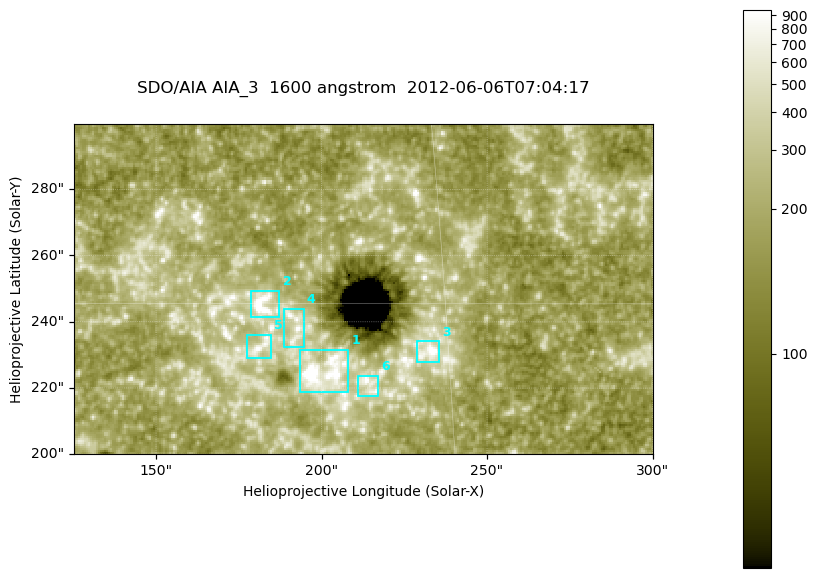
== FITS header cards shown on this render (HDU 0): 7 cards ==
TELESCOP= 'SDO/AIA '
INSTRUME= 'AIA_3   '
WAVELNTH=                 1600
WAVEUNIT= 'angstrom'
DATE-OBS= '2012-06-06T07:04:17.12'
CTYPE1  = 'HPLN-TAN'
CTYPE2  = 'HPLT-TAN'

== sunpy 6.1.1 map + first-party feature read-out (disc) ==
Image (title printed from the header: SDO/AIA AIA_3  1600 angstrom  2012-06-06T07:04:17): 287 x 164 px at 0.609 arcsec/px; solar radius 946 arcsec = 1552 px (partial field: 0.6% of the solar disc is inside the frame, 100% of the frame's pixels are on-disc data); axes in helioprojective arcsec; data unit not stated in the header (colour bar unlabelled)
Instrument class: DISC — disc imager (sunpy class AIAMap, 1600 A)
Bright regions (active regions / flare kernels): reference = the on-disc median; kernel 3 px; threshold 5 sigma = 327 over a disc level ~182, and >= 1.15x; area >= 47 px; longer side >= 3 px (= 1.8 arcsec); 6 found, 6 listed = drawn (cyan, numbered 1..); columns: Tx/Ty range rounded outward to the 2 arcsec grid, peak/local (2 s.f.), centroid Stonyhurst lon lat
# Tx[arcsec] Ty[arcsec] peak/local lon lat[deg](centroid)
1 192..208 218..232 14 +13 +14
2 178..188 240..250 8.9 +11 +15
3 228..236 228..234 6.9 +15 +14
4 188..196 232..244 4.2 +12 +15
5 176..186 228..236 4.9 +11 +14
6 210..218 216..224 5.2 +13 +13